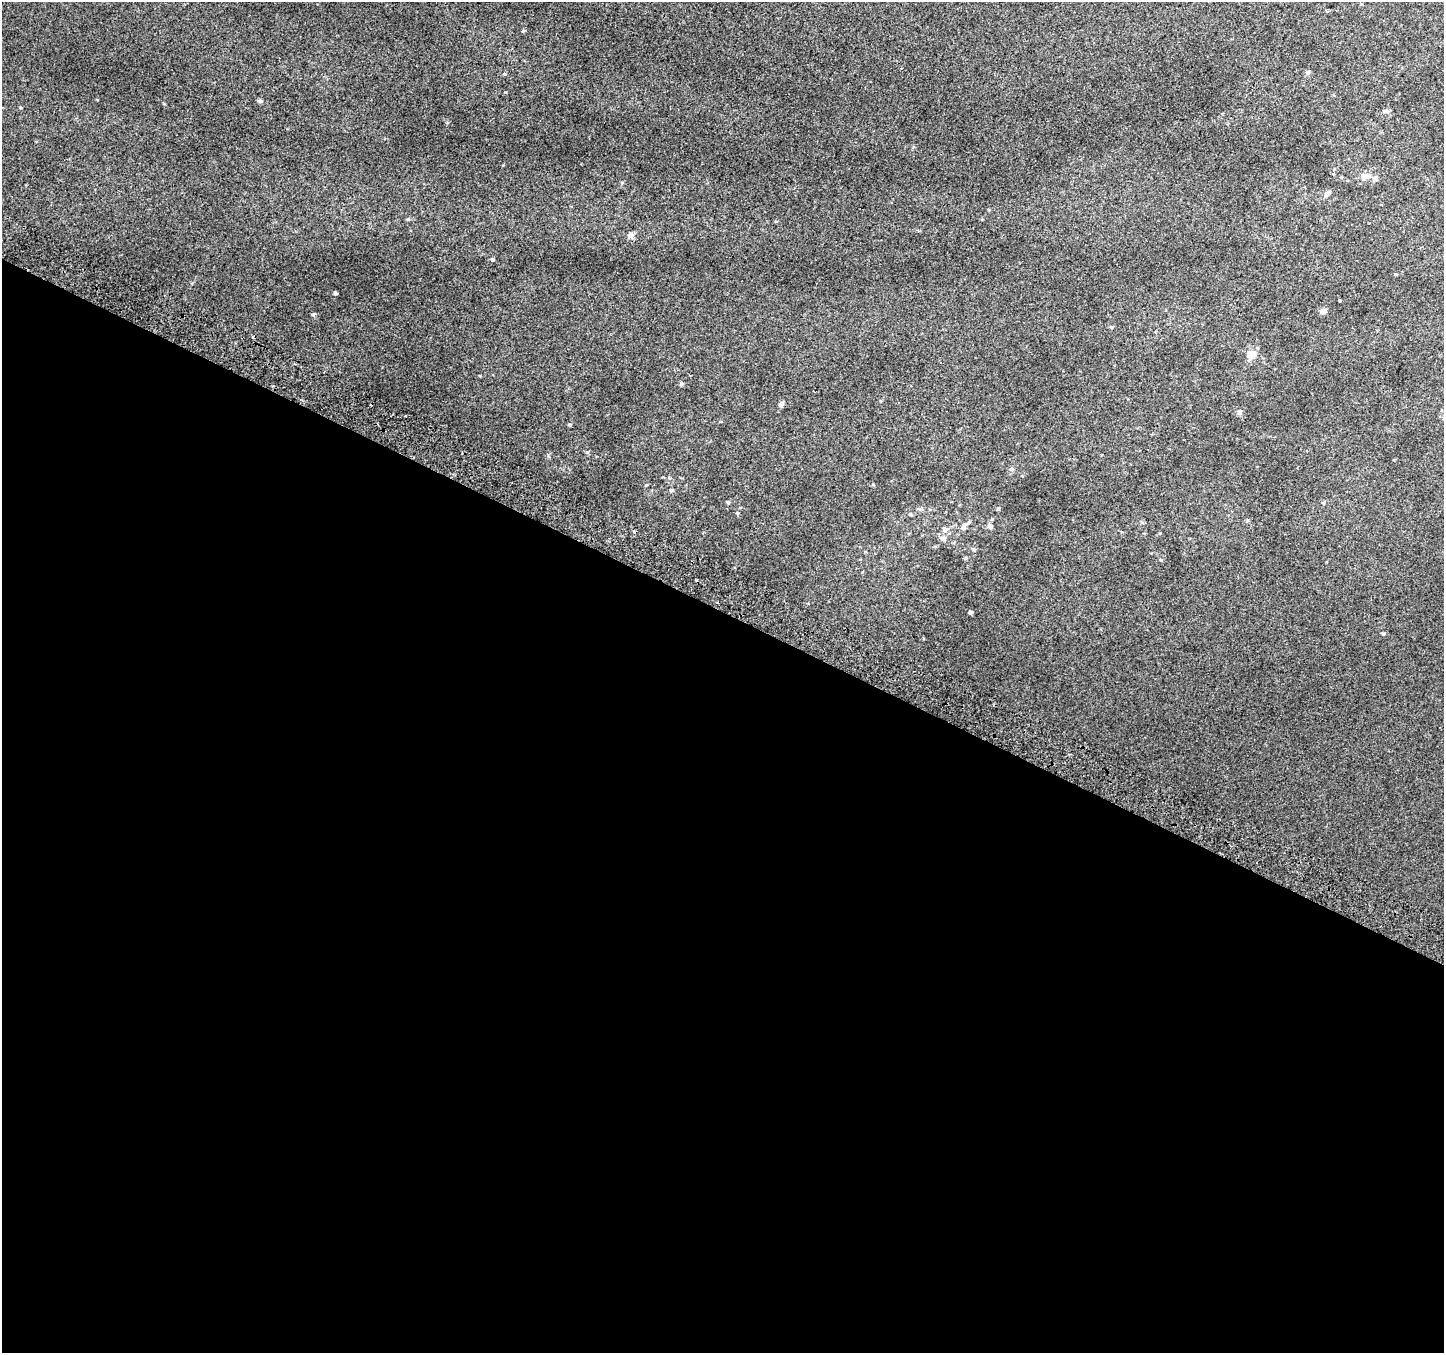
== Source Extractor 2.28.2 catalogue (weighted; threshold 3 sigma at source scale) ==
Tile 14 of 4 x 4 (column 2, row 4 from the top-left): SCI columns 1471-2912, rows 305-1655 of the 5818 x 5945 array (HDU 1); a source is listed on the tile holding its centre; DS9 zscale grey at full resolution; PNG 1446 x 1355 px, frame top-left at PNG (2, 2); no overlay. Shown black and unused: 55% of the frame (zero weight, under 2 of 3 exposures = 2% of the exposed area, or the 3 px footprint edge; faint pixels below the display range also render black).
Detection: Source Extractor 2.28.2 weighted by HDU 2 'WHT'; one run over the whole footprint, this tile lists its part. Background 0.022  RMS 0.0076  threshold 0.0342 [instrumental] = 3 sigma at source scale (4.5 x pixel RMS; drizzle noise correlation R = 1.50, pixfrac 1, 0.0396/0.0396 arcsec/px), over >= 5 px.
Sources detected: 36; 2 cosmic-ray / hot-pixel residue — not listed; the other 34 listed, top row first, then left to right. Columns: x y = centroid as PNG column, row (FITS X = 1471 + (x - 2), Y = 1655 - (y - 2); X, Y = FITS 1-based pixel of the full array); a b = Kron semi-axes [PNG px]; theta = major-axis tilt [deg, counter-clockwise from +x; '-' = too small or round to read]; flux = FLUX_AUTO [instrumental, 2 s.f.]
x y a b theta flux
523 31 5 3 - 0.7
1307 72 7 4 27 1.3
260 101 6 5 - 1.3
1385 111 7 4 32 1.2
1364 176 10 8 -7 4.4
1375 178 8 5 6 1.9
1327 194 10 6 42 2.8
631 235 9 7 54 2.6
492 259 5 4 - 0.94
1396 274 5 3 - 0.6
336 293 5 3 - 0.92
1339 301 3 3 - 2.1
1323 311 8 7 - 2.4
313 314 5 4 - 0.9
1112 327 5 4 - 0.83
1251 354 14 10 29 5.7
681 384 6 5 - 1.2
781 404 7 5 53 1.9
1240 412 5 5 - 3.4
1011 469 6 5 - 1.4
671 490 5 5 - 0.91
728 502 6 4 17 0.79
920 509 9 3 -10 1.1
998 509 5 4 - 0.92
737 513 5 4 - 0.74
1247 520 5 3 - 0.73
1142 522 6 4 -1 0.87
964 526 11 7 71 2.9
990 527 7 6 - 1.7
945 529 8 7 - 2.6
943 538 8 6 -14 2.3
974 550 6 3 72 0.82
970 612 5 4 - 1.1
1383 634 4 4 - 0.8
Unlisted compact peaks at least as high as the median listed source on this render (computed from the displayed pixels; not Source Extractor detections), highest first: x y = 569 425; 504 74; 20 107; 873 484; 966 558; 408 219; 480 376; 503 165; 548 455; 164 104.